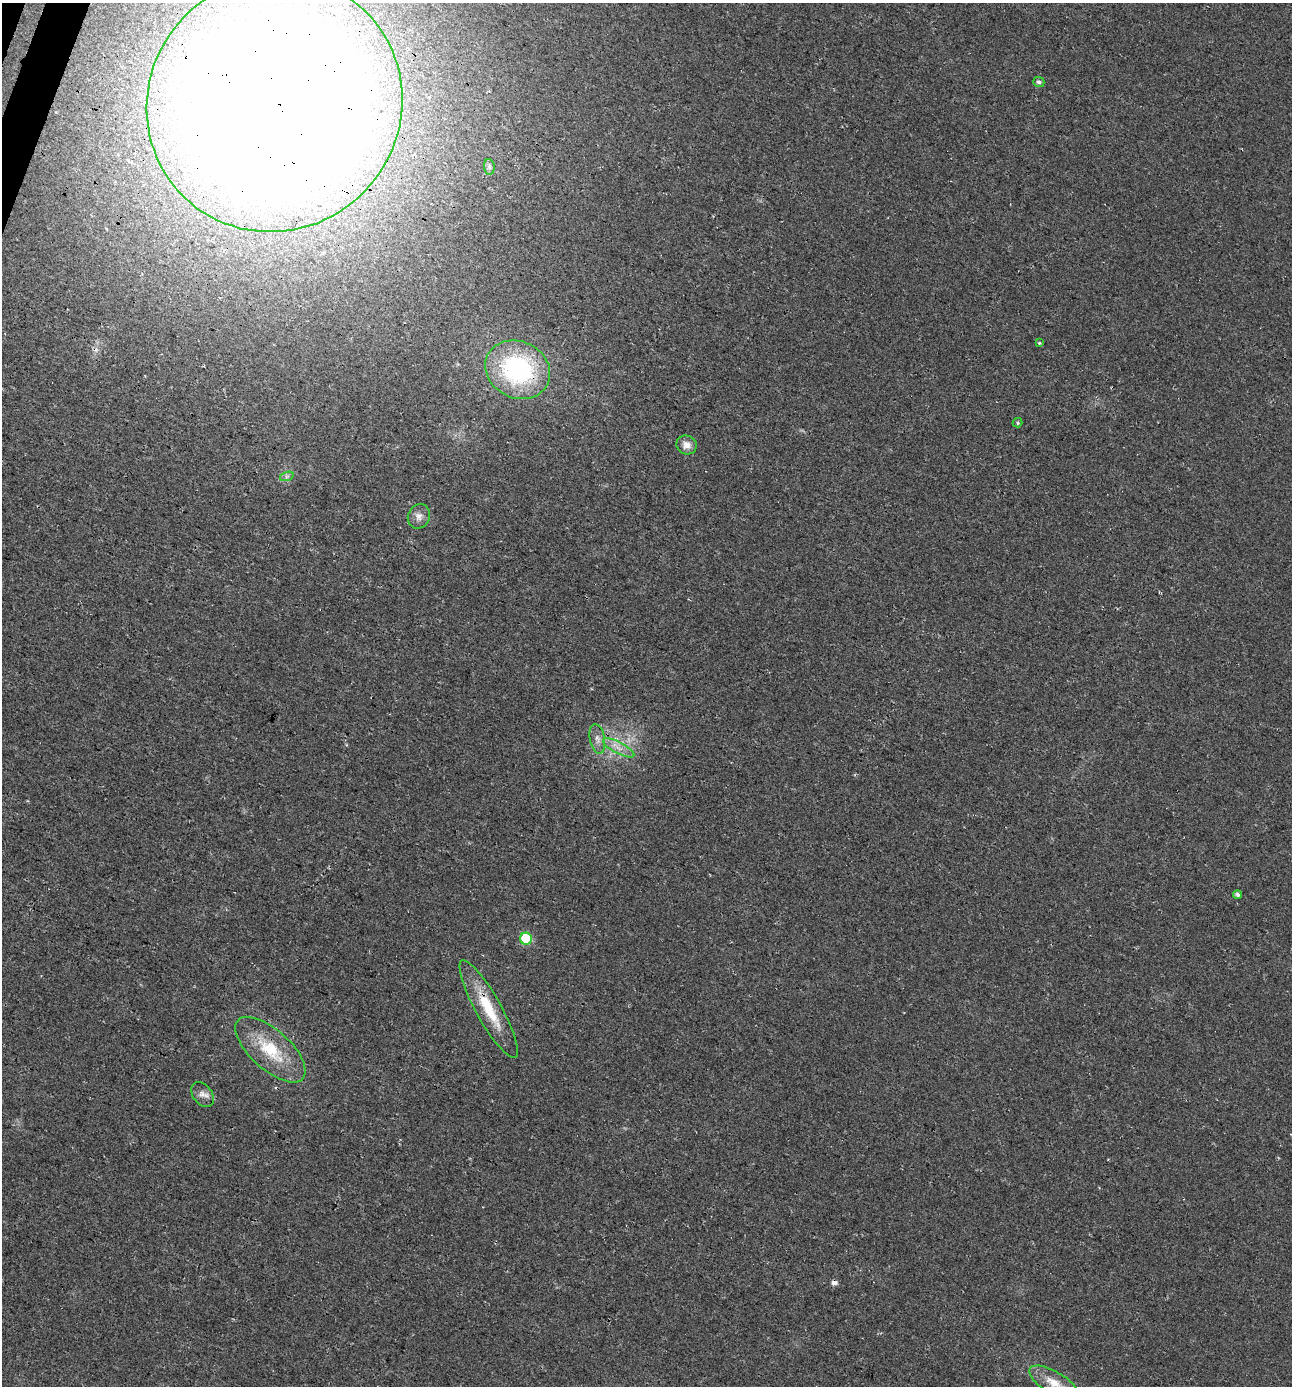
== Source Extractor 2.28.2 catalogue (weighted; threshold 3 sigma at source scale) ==
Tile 11 of 4 x 4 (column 3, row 3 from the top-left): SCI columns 2844-4133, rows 1417-2800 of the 5751 x 5592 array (HDU 1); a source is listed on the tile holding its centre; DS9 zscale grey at full resolution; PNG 1294 x 1388 px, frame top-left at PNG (2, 3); each listed source drawn as its Kron ellipse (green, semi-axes under 4 px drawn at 4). Shown black and unused: <1% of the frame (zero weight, under 3 of 4 exposures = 5% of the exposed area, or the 3 px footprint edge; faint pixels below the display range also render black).
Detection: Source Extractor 2.28.2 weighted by HDU 2 'WHT'; one run over the whole footprint, this tile lists its part. Background 0.0184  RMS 0.0068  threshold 0.0304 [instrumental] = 3 sigma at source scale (4.5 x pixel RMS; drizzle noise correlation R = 1.50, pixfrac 1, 0.0396/0.0396 arcsec/px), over >= 5 px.
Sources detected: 21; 1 too faint to see at this stretch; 1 inside a brighter object's white glare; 1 cosmic-ray / hot-pixel residue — neither listed nor drawn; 1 inside a brighter listed object's ellipse — not listed separately; the other 17 listed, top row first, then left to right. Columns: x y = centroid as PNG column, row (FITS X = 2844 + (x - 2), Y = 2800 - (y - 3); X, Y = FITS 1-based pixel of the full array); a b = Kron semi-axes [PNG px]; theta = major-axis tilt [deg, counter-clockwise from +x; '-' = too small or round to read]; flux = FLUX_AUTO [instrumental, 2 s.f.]
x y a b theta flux
1039 82 5 5 - 1.9
274 104 130 126 46 3100
489 167 8 5 -83 1.7
1039 343 3 3 - 1.2
518 370 33 28 -27 100
1018 423 5 4 - 1
687 445 10 9 - 5.3
287 476 7 4 19 1.7
419 516 12 10 66 4.8
597 739 15 7 -79 4.4
619 748 17 5 -28 5.9
1238 895 4 4 - 2.2
526 939 6 6 - 44
489 1009 55 12 -61 30
270 1050 44 20 -42 34
202 1094 14 9 -54 4.4
1053 1382 27 11 -30 13
Overlapping masked pixels (flux is a lower limit): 4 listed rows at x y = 274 104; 518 370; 489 1009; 270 1050
Isophote crosses this tile's border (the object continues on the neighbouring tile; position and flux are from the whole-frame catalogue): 1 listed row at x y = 1053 1382